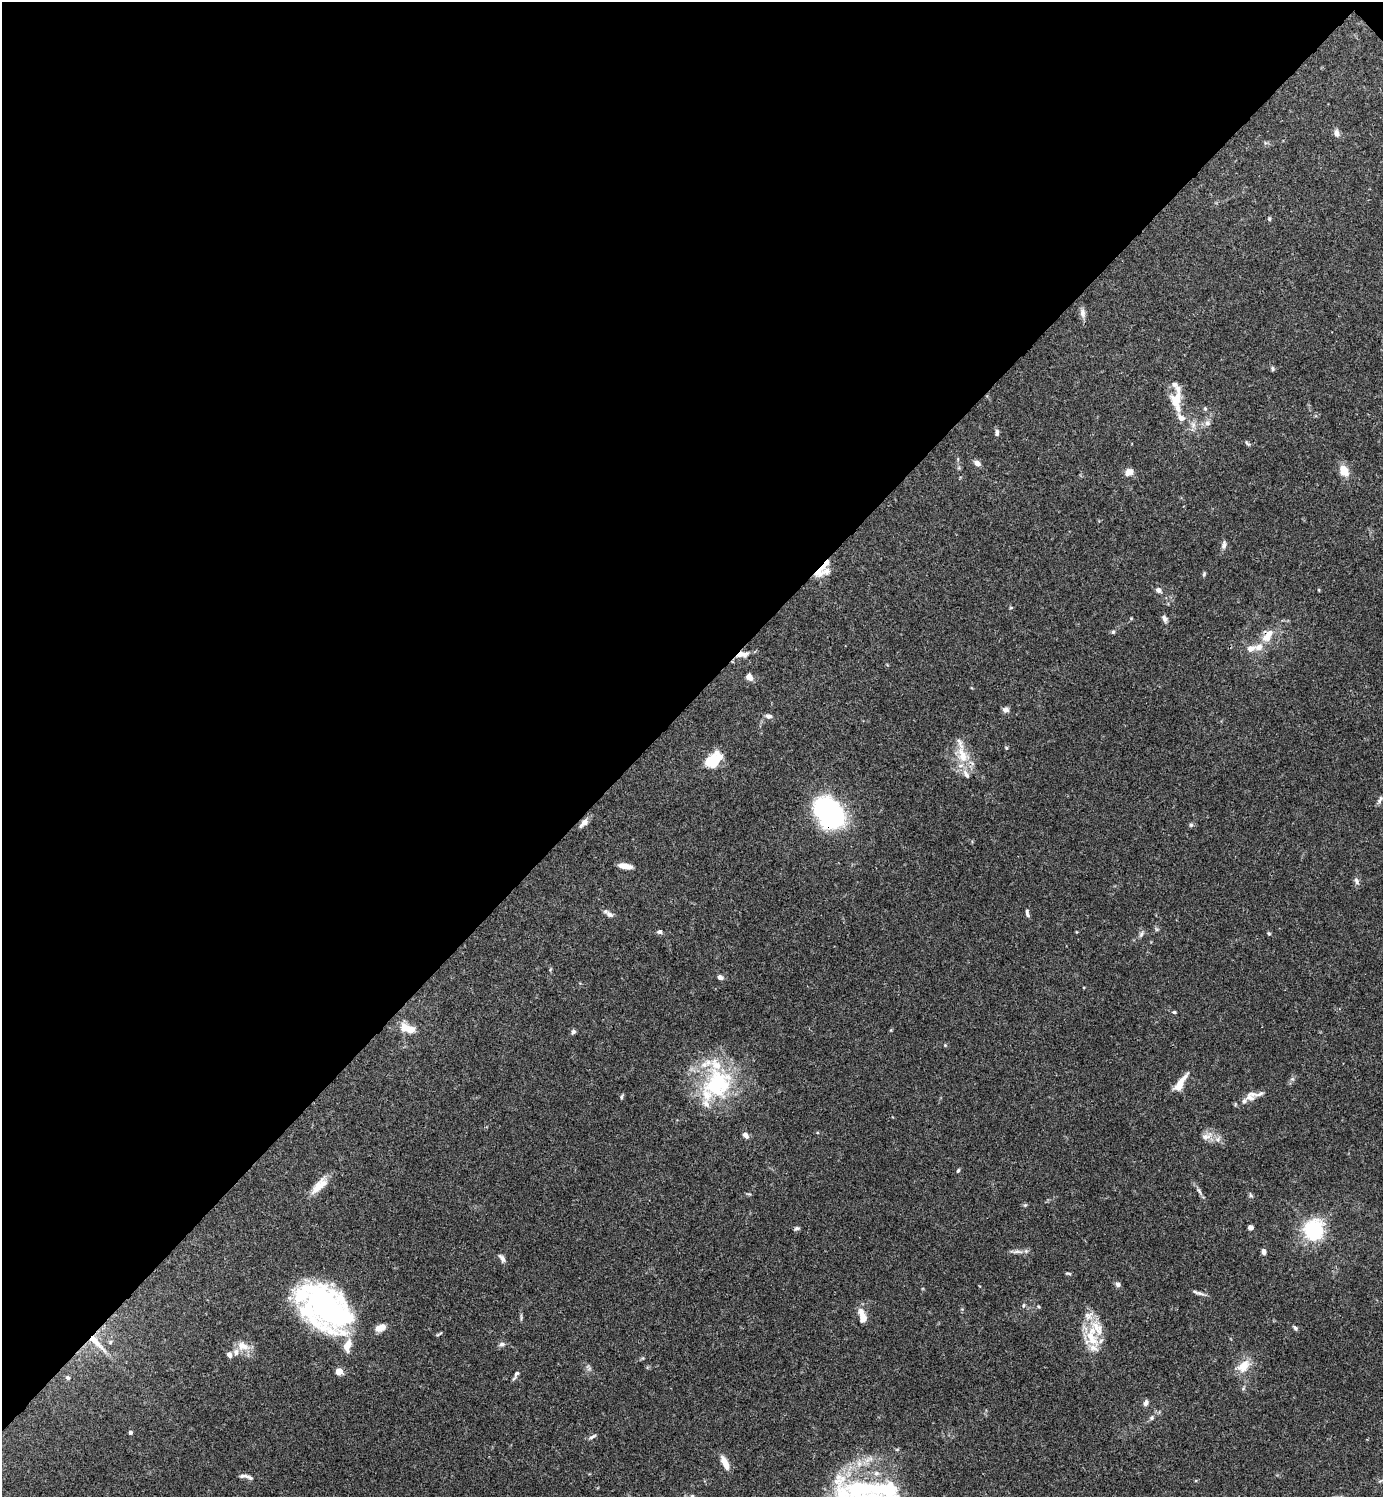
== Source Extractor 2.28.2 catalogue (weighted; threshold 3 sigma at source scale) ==
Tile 2 of 4 x 4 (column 2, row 1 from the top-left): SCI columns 1682-3062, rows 4486-5980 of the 5983 x 5983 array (HDU 1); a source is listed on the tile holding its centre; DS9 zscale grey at full resolution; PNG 1385 x 1499 px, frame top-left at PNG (2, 2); no overlay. Shown black and unused: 47% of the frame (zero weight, under 3 of 4 exposures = <1% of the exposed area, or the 3 px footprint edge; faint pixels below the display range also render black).
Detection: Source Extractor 2.28.2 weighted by HDU 2 'WHT'; one run over the whole footprint, this tile lists its part. Background 0.0659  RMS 0.0032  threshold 0.0144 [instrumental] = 3 sigma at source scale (4.5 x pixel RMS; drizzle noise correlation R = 1.50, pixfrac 1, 0.05/0.05 arcsec/px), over >= 5 px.
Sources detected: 117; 3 inside a brighter object's white glare — not listed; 21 inside a brighter listed object's ellipse — not listed separately; the other 93 listed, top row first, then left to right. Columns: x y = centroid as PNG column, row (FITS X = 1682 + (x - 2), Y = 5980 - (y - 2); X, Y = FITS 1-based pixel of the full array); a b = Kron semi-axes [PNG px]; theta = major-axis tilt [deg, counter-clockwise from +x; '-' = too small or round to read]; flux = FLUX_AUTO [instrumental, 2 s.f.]
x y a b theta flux
1337 133 9 7 -75 1.5
1269 219 5 4 - 0.41
1082 313 13 7 -83 1.5
1272 369 6 5 - 0.58
1177 401 28 15 -85 6.5
1205 408 5 4 - 0.45
1207 423 7 7 - 1
1193 425 8 6 -47 1.2
997 432 8 5 82 0.91
1247 443 9 3 -49 0.51
977 463 8 6 -25 1.4
1344 471 14 11 -62 3.8
1129 472 10 8 31 2.2
1224 545 12 6 79 1.1
819 571 20 11 54 4.4
1204 574 6 4 70 0.47
1158 590 7 6 - 1.2
1319 590 5 3 - 0.25
1165 619 8 6 -59 1.1
1113 632 5 5 - 0.46
1266 637 13 10 5 3.4
1259 647 10 8 22 2.5
742 654 14 6 7 2.6
749 677 9 7 -57 1.6
1006 710 7 6 - 1.4
768 716 8 5 -10 1.1
1006 748 5 4 - 0.36
962 755 27 14 -70 7.6
711 760 23 9 50 6.4
1380 800 11 5 65 0.85
829 812 27 18 -49 69
584 823 13 7 46 1.8
1191 825 6 5 - 0.52
625 866 13 5 -11 2.7
1356 881 10 6 -65 1
1027 913 10 4 -79 0.87
609 914 10 7 -22 1.4
659 932 6 5 - 0.87
1269 933 5 4 - 0.41
1141 934 10 5 59 0.87
720 977 7 6 - 1.1
1174 1012 5 4 - 0.44
410 1029 10 7 -17 4.2
573 1032 6 5 - 0.85
945 1045 4 4 - 0.27
717 1083 41 36 51 32
1180 1084 21 7 56 4.8
1252 1094 17 6 3 2
621 1097 6 4 83 0.52
1244 1101 8 6 36 0.94
745 1135 8 5 -45 1.3
1206 1136 17 8 16 2.4
958 1171 5 3 - 0.4
319 1186 27 10 44 4.5
1199 1191 10 4 -58 0.92
1251 1195 6 4 -59 0.51
1025 1205 6 5 - 0.44
1250 1227 4 4 - 2
797 1228 7 4 9 0.62
1313 1230 7 6 - 130
1263 1251 6 5 - 1.2
1017 1252 17 4 0 1.4
502 1258 10 5 -53 1.3
1068 1273 9 3 -6 0.48
1118 1284 7 6 - 0.98
1199 1293 15 4 -18 1.1
324 1305 43 34 -50 75
1023 1306 7 3 71 0.4
1038 1306 5 3 - 0.32
862 1316 16 7 -74 3.9
1088 1316 14 12 -26 3.1
1295 1327 7 5 -50 0.6
380 1328 11 7 18 3.3
439 1334 9 3 24 0.43
1091 1338 28 13 -53 8.4
96 1342 32 7 -47 5.1
110 1342 6 5 - 0.53
502 1344 7 6 - 0.97
347 1345 16 8 72 4.3
243 1346 16 10 -20 3.7
229 1355 8 6 -59 1.2
1244 1366 19 12 46 4.9
339 1371 5 4 - 7.9
516 1373 11 5 61 0.9
68 1378 6 5 - 0.65
1146 1403 8 5 61 1.1
1151 1418 7 5 34 0.75
130 1432 4 4 - 0.9
592 1437 11 4 29 0.79
725 1463 17 7 -65 3.1
244 1476 16 5 -1 1.3
861 1488 82 32 6 50
692 1496 6 6 - 0.71
Overlapping masked pixels (flux is a lower limit): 4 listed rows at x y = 819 571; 742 654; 829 812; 96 1342
Isophote crosses this tile's border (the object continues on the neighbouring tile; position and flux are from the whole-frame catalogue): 2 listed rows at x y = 861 1488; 692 1496